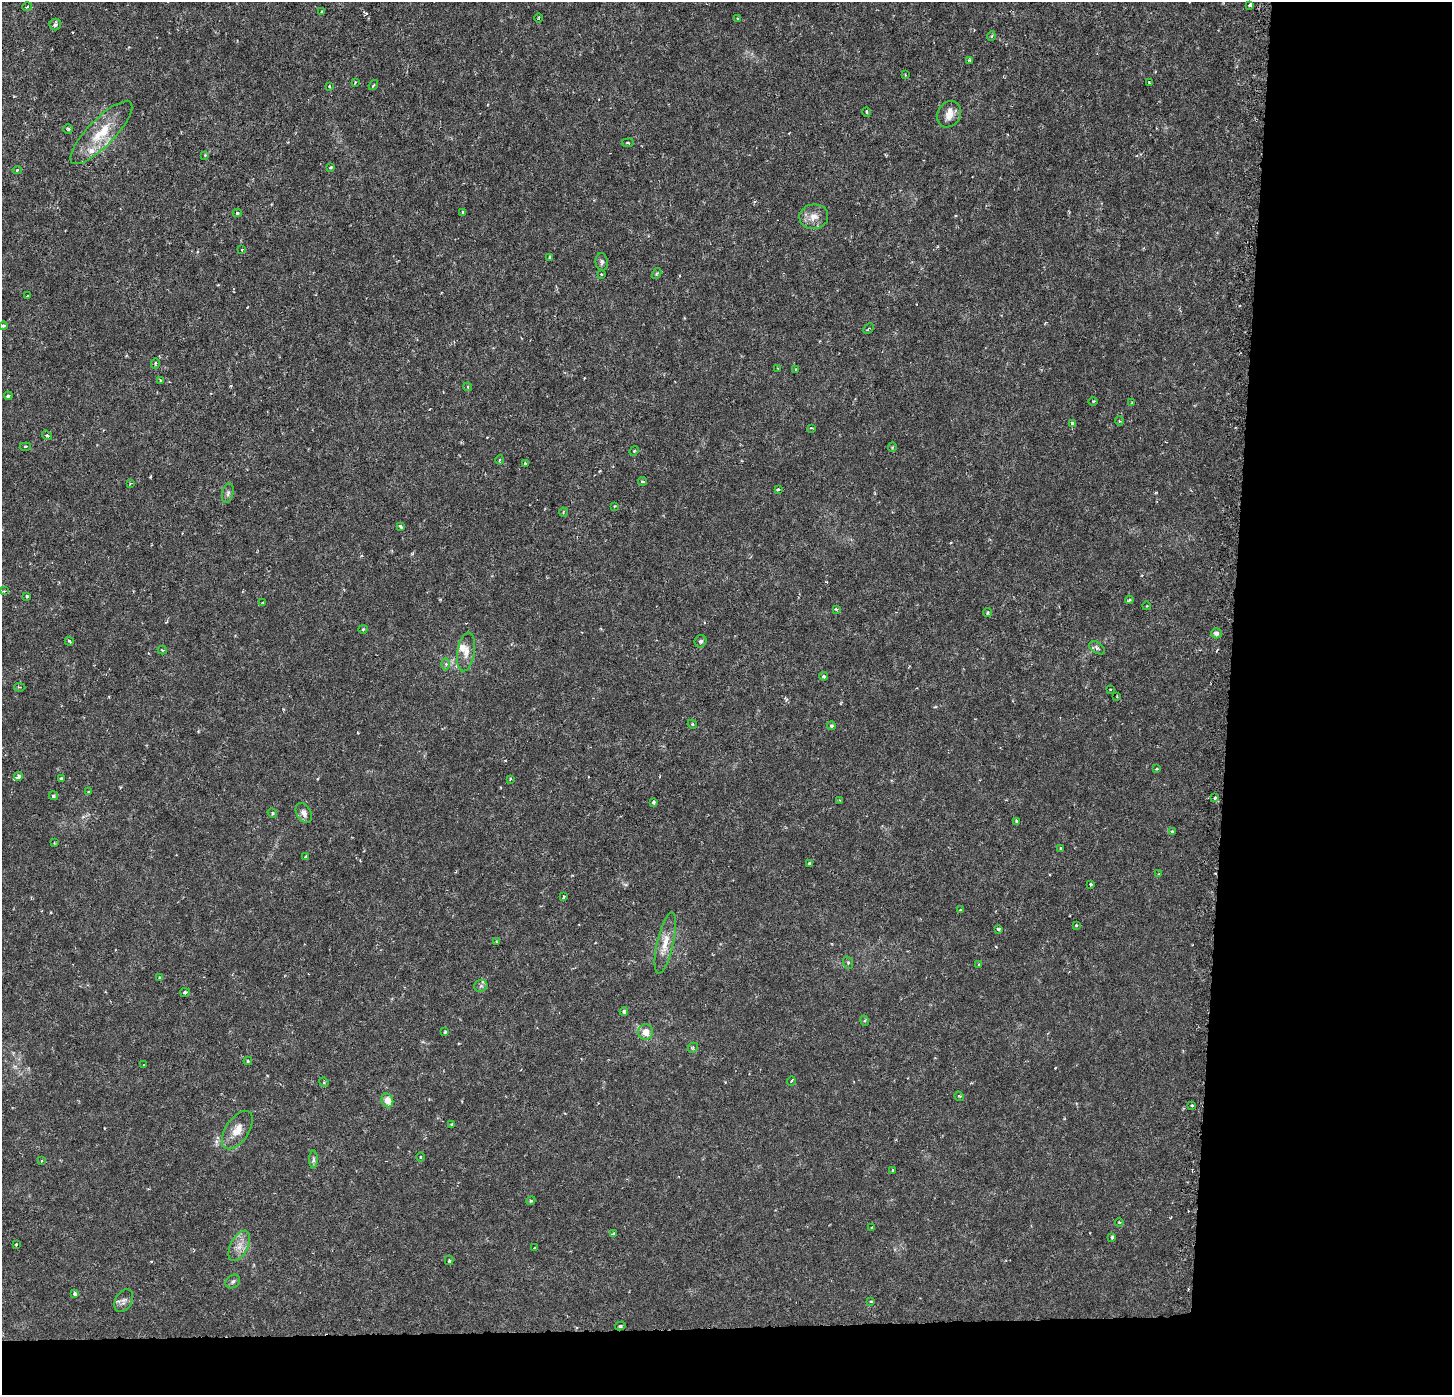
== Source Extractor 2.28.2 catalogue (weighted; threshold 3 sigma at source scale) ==
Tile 9 of 3 x 3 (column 3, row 3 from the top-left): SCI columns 2935-4384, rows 314-1706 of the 4384 x 4706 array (HDU 1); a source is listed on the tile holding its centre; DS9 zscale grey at full resolution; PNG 1454 x 1397 px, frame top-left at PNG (2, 2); each listed source drawn as its Kron ellipse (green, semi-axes under 4 px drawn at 4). Shown black and unused: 19% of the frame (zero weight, under 3 of 6 exposures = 4% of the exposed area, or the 3 px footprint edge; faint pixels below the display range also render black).
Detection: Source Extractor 2.28.2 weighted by HDU 2 'WHT'; one run over the whole footprint, this tile lists its part. Background 8.99e-04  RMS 8.5e-04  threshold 0.00348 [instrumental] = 3 sigma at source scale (4.09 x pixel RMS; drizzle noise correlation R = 1.36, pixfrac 0.8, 0.0396/0.0396 arcsec/px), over >= 5 px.
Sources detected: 144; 5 inside a brighter listed object's ellipse — not listed separately; the other 139 listed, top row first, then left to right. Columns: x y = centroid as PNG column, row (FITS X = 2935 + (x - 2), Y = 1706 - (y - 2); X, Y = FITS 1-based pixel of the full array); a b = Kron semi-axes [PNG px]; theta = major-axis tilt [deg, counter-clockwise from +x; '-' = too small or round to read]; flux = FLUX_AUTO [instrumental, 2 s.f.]
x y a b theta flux
1250 5 4 3 - 0.18
27 7 5 3 - 0.064
322 11 4 2 - 0.064
539 18 4 3 - 0.069
738 19 4 4 - 0.11
55 24 6 6 - 0.21
991 36 5 4 - 0.11
969 60 3 3 - 0.1
905 75 3 3 - 0.061
355 82 4 3 - 0.082
1149 82 3 2 - 0.063
373 85 5 3 - 0.083
329 86 4 3 - 0.079
867 112 5 3 - 0.088
949 114 14 11 59 0.76
68 129 5 4 - 0.12
101 133 42 13 46 2.6
628 143 6 3 6 0.095
205 155 4 4 - 0.065
331 167 3 3 - 0.14
17 170 4 4 - 0.11
463 212 4 3 - 0.19
237 213 4 4 - 0.12
814 217 14 12 8 0.82
242 250 4 3 - 0.073
549 257 3 3 - 0.2
602 262 9 6 -83 0.2
657 273 5 3 - 0.089
601 274 3 3 - 0.09
28 296 3 2 - 0.06
3 326 4 4 - 0.12
868 329 6 3 44 0.11
155 363 5 4 - 0.12
778 368 3 2 - 0.055
796 369 4 3 - 0.065
160 380 3 3 - 0.081
467 387 4 3 - 0.074
8 396 4 4 - 0.16
1093 401 5 3 - 0.075
1132 403 3 2 - 0.061
1119 421 5 3 - 0.076
1072 423 4 4 - 0.37
812 428 3 3 - 0.081
47 435 5 4 - 0.11
25 447 5 3 - 0.11
892 447 4 4 - 0.081
634 451 5 4 - 0.089
500 460 4 3 - 0.076
526 463 3 3 - 0.13
643 481 4 3 - 0.13
130 484 3 3 - 0.084
778 489 3 2 - 0.13
228 493 10 5 77 0.23
614 506 4 3 - 0.087
563 512 4 3 - 0.071
400 526 4 3 - 0.28
4 591 4 4 - 0.087
27 596 3 3 - 0.095
1129 600 4 3 - 0.13
263 603 4 3 - 0.062
1146 606 4 3 - 0.066
836 609 3 3 - 0.11
988 613 4 4 - 0.12
363 629 4 4 - 0.1
1216 633 5 5 - 0.27
69 641 5 3 - 0.14
700 641 6 6 - 0.2
1097 648 9 5 -32 0.25
162 650 5 3 - 0.089
466 652 19 8 81 0.75
446 664 6 4 -90 0.14
824 676 4 4 - 0.2
20 687 6 2 -6 0.071
1110 689 3 2 - 0.059
1117 696 4 2 - 0.054
692 724 5 4 - 0.084
831 726 4 4 - 0.15
1157 769 3 3 - 0.086
18 777 4 3 - 0.35
61 778 3 2 - 0.072
510 779 4 3 - 0.077
89 792 3 3 - 0.073
53 796 4 4 - 0.15
1215 798 4 4 - 0.14
839 800 4 3 - 0.069
653 802 4 3 - 0.22
272 813 5 4 - 0.12
304 813 11 7 -61 0.45
1017 822 4 3 - 0.24
1172 832 3 3 - 0.21
54 843 3 2 - 0.06
1060 849 3 2 - 0.083
305 856 4 2 - 0.072
809 863 4 3 - 0.22
1159 874 4 2 - 0.059
1091 884 3 3 - 0.14
563 897 3 3 - 0.15
960 910 4 3 - 0.076
1076 925 3 3 - 0.1
999 929 4 3 - 0.14
496 942 3 2 - 0.063
665 943 31 8 77 1.1
848 963 6 5 - 0.13
979 965 4 3 - 0.08
159 978 3 3 - 0.078
481 986 7 6 - 0.2
185 992 5 3 - 0.16
624 1011 4 4 - 0.16
865 1021 5 3 - 0.084
445 1032 3 3 - 0.094
646 1032 8 7 - 0.8
693 1048 5 4 - 0.11
248 1061 4 3 - 0.086
144 1065 3 2 - 0.066
791 1081 5 3 - 0.068
324 1082 5 4 - 0.11
959 1096 5 4 - 0.093
387 1100 7 5 -69 0.84
1192 1105 3 2 - 0.15
452 1124 3 3 - 0.091
237 1130 22 11 56 1
420 1157 5 3 - 0.062
313 1160 9 4 89 0.17
41 1161 4 2 - 0.067
892 1170 3 2 - 0.083
531 1201 4 4 - 0.097
1119 1222 4 3 - 0.072
872 1227 4 3 - 0.13
614 1234 4 3 - 0.11
1112 1237 4 3 - 0.16
16 1244 3 3 - 0.096
239 1246 16 8 63 0.77
535 1248 3 2 - 0.076
449 1260 4 3 - 0.12
233 1281 8 6 38 0.18
74 1294 4 3 - 0.3
124 1301 12 8 60 0.38
871 1301 3 2 - 0.11
620 1326 5 4 - 0.12